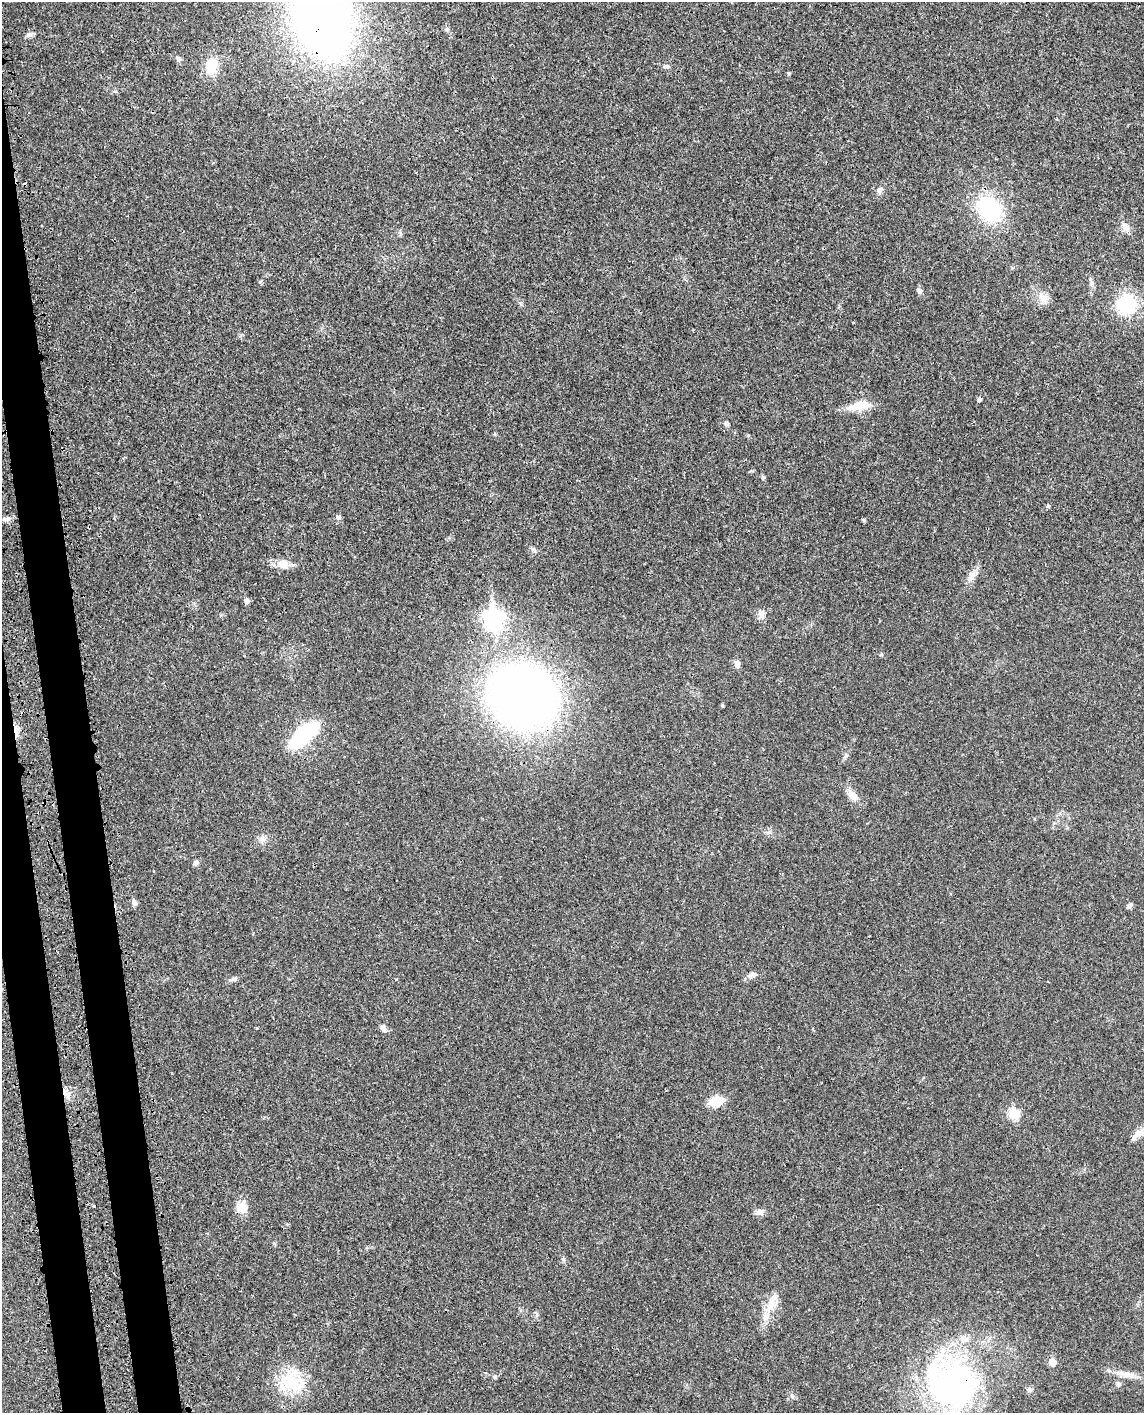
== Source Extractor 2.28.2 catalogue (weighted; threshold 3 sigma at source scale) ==
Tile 7 of 4 x 3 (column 3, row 2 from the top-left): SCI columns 2368-3509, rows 1618-3028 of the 4736 x 4749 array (HDU 1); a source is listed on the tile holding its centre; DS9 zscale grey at full resolution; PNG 1146 x 1415 px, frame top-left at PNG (2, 2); no overlay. Shown black and unused: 5% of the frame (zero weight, under 3 of 4 exposures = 8% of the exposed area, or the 3 px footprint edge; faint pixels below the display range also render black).
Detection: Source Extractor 2.28.2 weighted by HDU 2 'WHT'; one run over the whole footprint, this tile lists its part. Background 0.0214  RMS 0.0035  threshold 0.0155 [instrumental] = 3 sigma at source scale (4.5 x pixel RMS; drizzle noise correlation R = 1.50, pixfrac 1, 0.05/0.05 arcsec/px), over >= 5 px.
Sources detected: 55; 1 cosmic-ray / hot-pixel residue — not listed; the other 54 listed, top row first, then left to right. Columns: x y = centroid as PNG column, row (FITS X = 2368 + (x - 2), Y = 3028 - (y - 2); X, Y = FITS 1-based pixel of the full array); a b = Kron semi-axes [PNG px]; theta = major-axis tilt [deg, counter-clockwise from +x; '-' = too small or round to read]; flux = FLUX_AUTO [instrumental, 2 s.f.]
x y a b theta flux
322 21 49 36 -69 300
28 35 9 7 32 1
179 58 7 6 - 0.9
212 66 23 15 77 6.4
666 66 8 5 -13 0.87
788 73 5 4 - 0.39
880 190 9 7 58 1.2
989 209 25 19 -61 31
1126 227 12 9 -59 2
919 291 8 6 -48 1
1042 297 14 11 -52 3.3
1126 304 19 18 - 19
979 399 5 4 - 0.82
859 406 30 10 12 5.7
726 424 8 4 -45 0.66
763 477 6 5 - 0.5
1048 506 5 5 - 0.39
338 517 7 5 -2 0.68
7 519 12 6 7 1.3
863 520 5 4 - 0.49
533 549 7 6 - 0.77
283 564 14 12 -4 3.3
972 576 17 9 64 2.6
247 601 5 5 - 1.3
761 614 13 9 -77 1.7
493 619 9 8 - 130
737 664 9 6 -78 1.6
523 697 55 48 -25 260
722 705 4 4 - 0.44
303 735 31 13 41 30
852 795 15 9 -46 3.2
262 839 9 6 -70 1.2
196 863 7 6 - 1
134 902 8 6 -56 1.2
1130 905 7 5 49 0.96
752 975 11 7 25 1.5
234 979 11 5 15 1
383 1028 10 7 -74 1.2
66 1093 12 7 -33 2.4
716 1101 16 10 11 6.7
1014 1114 6 5 - 20
1139 1133 20 9 38 3
94 1206 3 3 - 0.56
241 1208 14 13 - 4
760 1212 10 8 -15 1.5
771 1304 25 10 72 5.5
1052 1362 5 5 - 4.8
1126 1374 26 7 -10 3.5
495 1377 5 5 - 0.51
292 1382 34 21 -25 15
952 1384 59 50 -21 94
1118 1384 7 6 - 0.97
1029 1389 6 6 - 0.76
792 1396 6 4 -72 0.53
Overlapping masked pixels (flux is a lower limit): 4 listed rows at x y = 322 21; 523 697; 66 1093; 952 1384
Isophote crosses this tile's border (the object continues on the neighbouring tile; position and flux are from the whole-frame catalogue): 2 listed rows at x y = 322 21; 952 1384
Unlisted compact peaks at least as high as the median listed source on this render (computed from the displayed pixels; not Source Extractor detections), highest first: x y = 881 655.